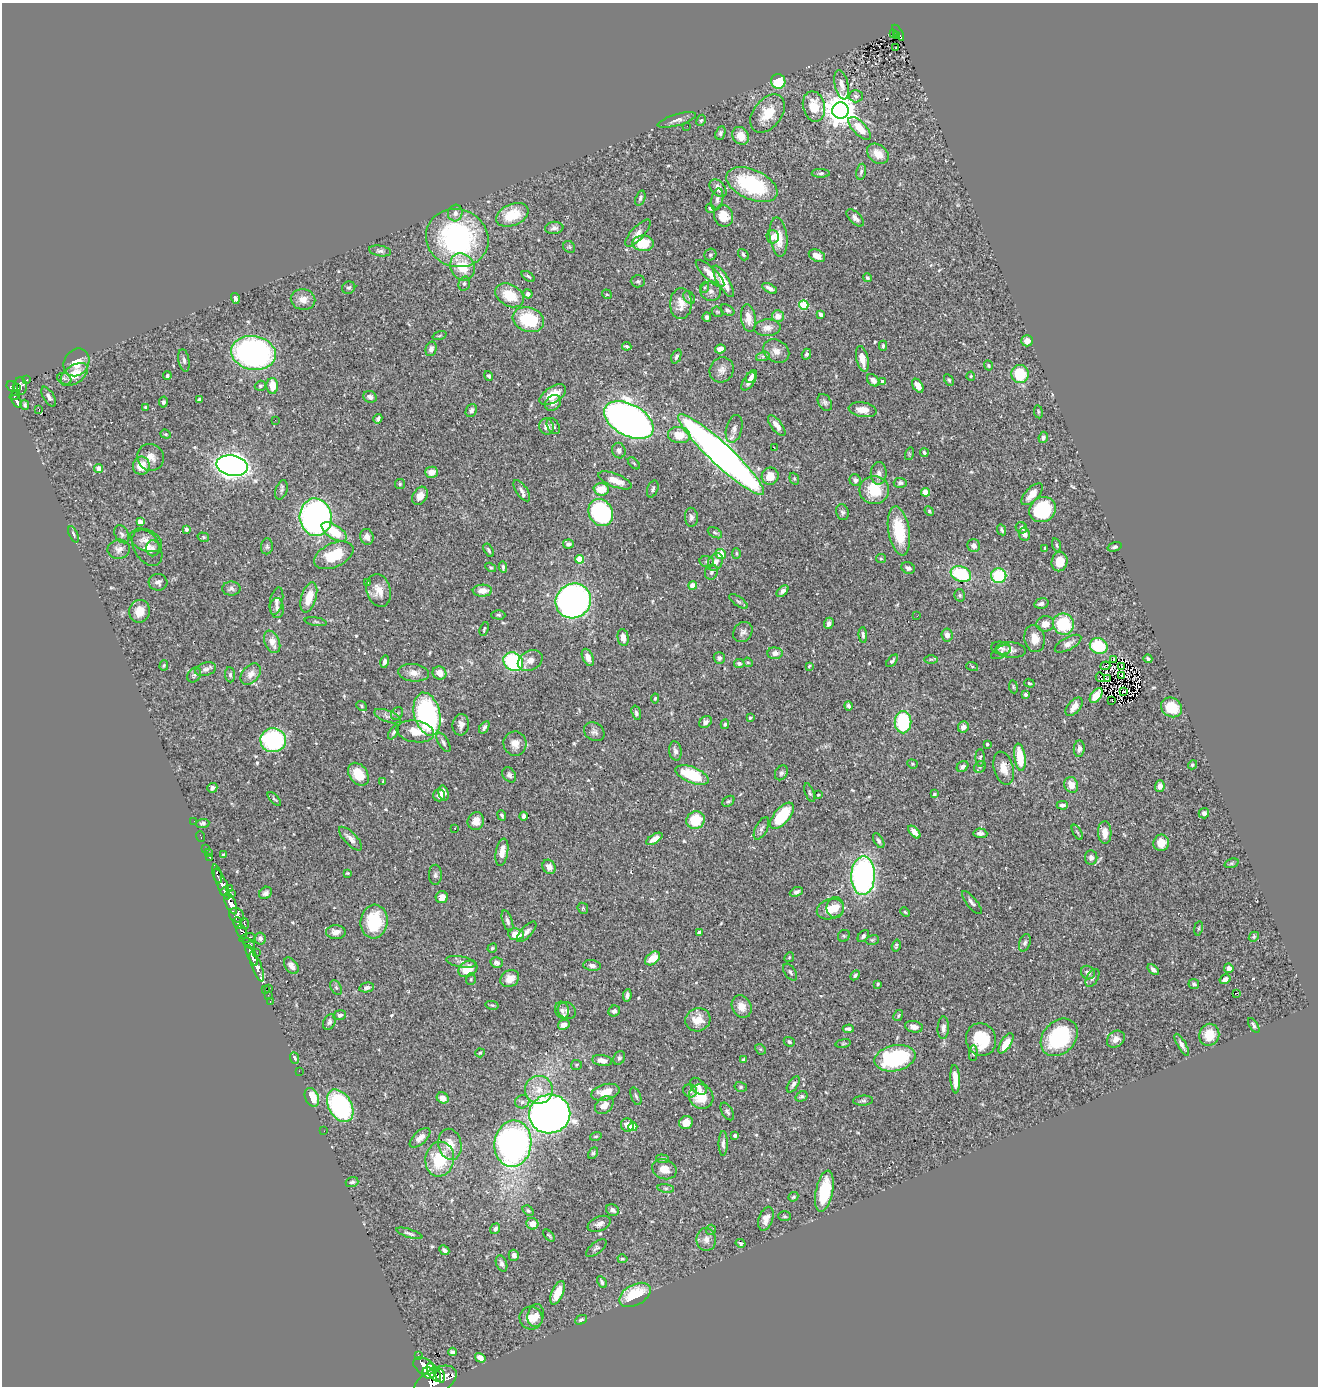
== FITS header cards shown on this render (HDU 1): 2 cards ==
NAXIS1  =                 1316
NAXIS2  =                 1384

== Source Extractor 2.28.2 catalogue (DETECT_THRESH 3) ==
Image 1316 x 1384 px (HDU 1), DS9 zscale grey, 1 PNG px = 1 image px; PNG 1320 x 1388 px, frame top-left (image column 1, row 1384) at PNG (2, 3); each listed source drawn as its Kron ellipse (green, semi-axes under 4 px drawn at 4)
Background 0.667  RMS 0.024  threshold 0.073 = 3 sigma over >= 5 px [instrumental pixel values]
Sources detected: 576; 3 with non-positive FLUX_AUTO (blend fragments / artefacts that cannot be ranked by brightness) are neither listed nor drawn; of the other 573, the 500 brightest by FLUX_AUTO listed and drawn (73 fainter detections omitted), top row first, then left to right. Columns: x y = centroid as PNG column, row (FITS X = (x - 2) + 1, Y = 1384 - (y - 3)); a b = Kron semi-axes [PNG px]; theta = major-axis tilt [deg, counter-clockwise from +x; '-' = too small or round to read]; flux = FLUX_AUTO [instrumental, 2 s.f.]
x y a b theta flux
898 33 9 3 -57 68
893 34 2 2 - 8.1
897 35 4 3 - 17
896 48 3 2 - 2.5
778 81 7 7 - 49
842 85 15 6 -77 11
856 96 7 6 - 5.5
814 106 15 11 -77 35
840 111 8 8 - 3100
768 113 21 14 52 41
677 120 20 5 16 8.5
701 120 6 4 62 2.6
687 126 2 2 - 2.5
860 128 14 6 -45 31
720 133 7 4 67 3.4
741 136 9 8 - 21
878 154 12 9 -39 23
861 172 8 5 79 4
821 173 9 4 0 3.5
752 185 27 15 -24 150
718 188 10 6 -47 11
640 198 8 4 69 3.3
717 199 11 6 78 5.8
710 208 5 4 - 3
455 213 8 7 - 7.9
512 215 17 10 23 49
723 216 11 9 -70 27
855 218 11 5 -44 6.5
554 228 9 6 6 6.5
638 233 17 6 47 9.8
773 237 6 6 - 9.9
778 237 19 8 -84 30
457 238 31 29 -21 290
643 243 10 7 -1 44
569 247 6 5 - 2.6
380 251 11 5 -9 4.8
710 255 6 5 - 3.3
743 255 6 4 -51 2.9
817 256 8 6 -27 13
462 267 14 12 -61 44
710 274 19 6 -43 19
528 276 7 3 -35 3
867 278 4 3 - 2.8
638 281 7 6 - 3.3
723 281 18 6 -60 28
464 284 7 5 74 3.6
705 287 5 3 - 2.4
349 288 7 6 - 4.2
770 288 8 3 -29 6
711 291 10 10 - 9.4
528 294 4 4 - 6.2
607 294 5 4 - 2.1
510 295 15 10 -30 44
235 298 5 3 - 4.6
689 298 7 5 -49 3.3
303 300 12 10 -11 15
681 303 15 11 87 20
804 305 5 5 - 97
727 310 7 5 -31 3.7
717 312 6 5 - 2.2
821 315 4 3 - 8.7
778 316 6 6 - 13
707 317 5 4 - 4.6
748 318 14 7 -82 16
528 320 16 12 -18 84
767 328 13 8 4 11
439 336 7 3 19 2
1027 341 5 5 - 13
627 346 5 3 - 2.9
883 346 5 3 - 2.8
431 349 7 5 74 6.9
720 349 5 4 - 15
776 351 14 11 -33 15
253 353 22 17 -10 520
806 354 5 4 - 4
676 356 7 4 67 4
763 356 7 4 18 3.9
862 359 13 6 -77 18
184 360 11 5 -79 5.5
76 362 14 12 57 24
988 366 5 4 - 2.4
722 370 13 11 57 11
74 374 15 9 35 33
1020 374 9 8 - 66
167 376 4 4 - 3.3
489 376 5 3 - 2.8
751 376 7 4 55 6.5
971 376 4 4 - 1.9
64 379 7 5 -25 5.5
27 380 3 3 - 32
873 380 7 5 -44 7.2
949 380 6 4 -61 2.7
749 381 10 5 57 8.5
882 382 4 4 - 8.3
20 386 9 6 -85 360
260 386 5 5 - 2.5
272 386 8 6 -88 28
918 386 8 5 -58 12
12 387 6 5 - 340
17 388 4 3 - 130
15 395 6 4 38 190
553 395 15 8 32 25
49 397 11 5 -60 6.9
370 397 7 5 -24 5.4
199 399 4 3 - 3.7
17 401 7 3 -60 190
163 402 5 4 - 3.8
825 402 9 6 -56 4.8
553 403 9 7 45 8.7
25 405 5 4 - 3
146 407 4 4 - 2.2
39 409 2 2 - 770
471 410 7 5 64 5.9
863 410 14 7 -9 19
1038 412 7 3 -81 2
378 419 5 3 - 3.6
275 420 2 2 - 2.3
629 420 27 15 -29 1500
777 425 12 5 -52 12
553 426 9 5 -57 3.8
546 427 8 7 - 12
734 429 14 8 76 9.4
166 434 5 4 - 2.2
679 435 11 8 -8 29
1043 437 6 4 67 4.7
774 447 3 2 - 2.6
619 451 8 6 -71 6.1
924 453 4 3 - 3.1
721 454 57 11 -43 1600
909 454 6 4 73 2.2
151 457 14 13 - 17
634 463 7 3 -45 2.1
141 466 9 8 - 27
232 466 16 10 -11 1300
99 468 4 4 - 14
431 472 6 5 - 12
879 473 11 8 89 7.3
770 476 9 8 - 23
794 479 6 4 -70 2.3
615 480 18 6 -22 20
855 480 6 5 - 4.5
900 483 6 5 - 4.2
400 484 5 5 - 2.3
601 489 8 6 -3 29
653 489 9 5 70 3.8
281 490 10 5 72 4.6
874 490 15 14 - 51
522 491 12 5 -55 7.1
925 492 4 4 - 25
1032 494 14 6 46 20
420 496 10 7 59 11
1042 510 14 12 36 120
929 511 5 4 - 2.2
842 512 8 6 -76 4.5
601 513 14 11 -59 190
316 517 19 16 -86 720
691 517 9 6 -86 5.6
140 522 4 4 - 13
1021 528 6 5 - 6.1
186 529 4 3 - 5.6
1002 530 6 3 -64 3.1
899 531 25 10 -80 70
334 532 14 7 -34 48
715 533 8 4 -31 3
74 534 9 4 -67 3.1
122 534 9 6 -61 4.7
1024 534 6 5 - 9.8
203 537 6 4 -17 2.5
367 537 8 6 -70 9.2
146 540 17 10 -23 14
568 544 5 4 - 4.5
1057 545 7 3 -72 2.2
267 546 8 6 84 3.6
974 546 6 6 - 8.9
1115 547 7 4 17 3.3
147 548 20 12 -58 20
153 548 8 7 - 5.2
1045 548 3 3 - 2.2
119 549 11 9 11 9.8
488 550 7 4 -59 3.5
736 553 5 4 - 2.2
720 554 5 5 - 28
334 555 21 12 25 53
580 559 4 4 - 52
881 559 5 4 - 2.1
1059 561 10 8 76 25
707 562 7 5 -15 3
715 562 9 7 60 10
491 567 6 4 -31 2.2
503 567 6 4 -85 3.9
908 568 7 5 -24 5.4
711 572 7 6 - 4.1
961 574 10 7 -19 93
999 576 7 7 - 77
158 582 9 8 - 7.2
367 582 4 3 - 2.5
693 586 4 4 - 27
231 589 9 7 0 5
379 590 16 12 -74 22
482 591 9 6 2 17
782 591 7 4 44 6
960 595 6 5 - 3
309 598 15 7 73 29
276 601 14 6 78 7.7
573 601 18 17 - 680
738 601 11 4 -34 4.1
1041 603 7 5 14 6.5
277 608 10 6 -85 8.8
140 611 11 10 - 23
498 615 7 4 -1 2.9
917 616 3 2 - 3.4
316 622 11 4 -9 2.9
829 623 6 4 65 5.9
1045 624 9 7 9 16
1063 624 11 10 - 86
484 629 7 3 71 2.2
743 632 11 9 53 7.5
863 635 8 3 -86 3.3
947 635 7 5 -81 10
623 638 8 5 -80 11
1035 639 13 10 -80 21
272 642 11 7 -67 17
1068 644 14 6 28 9.4
1099 646 9 7 -23 67
1001 648 10 6 -9 4.3
1011 650 15 8 -6 10
1001 652 11 5 28 4.6
775 653 7 6 - 9.2
588 657 9 5 -66 11
719 658 6 5 - 4.6
931 659 7 4 0 2.8
1148 659 4 3 - 3.1
1113 660 4 3 - 3.8
530 661 13 9 27 14
892 661 7 4 49 3.7
385 662 6 3 75 5.2
513 662 10 8 -38 160
748 662 5 4 - 1.9
739 663 5 4 - 3.3
164 665 5 4 - 2.1
809 666 4 3 - 2
972 666 6 4 -19 2.1
1105 666 5 2 - 2.6
1122 667 4 2 - 1.9
206 669 11 6 16 7.1
414 673 15 8 -7 15
439 673 7 6 - 13
251 674 12 8 48 13
194 675 8 6 54 3.8
230 675 7 5 -84 3.7
1121 676 3 2 - 2.4
1100 677 5 2 - 2.2
1108 678 3 2 - 2.2
1029 683 5 3 - 2.2
1013 687 6 4 -82 2
1124 691 3 2 - 3.2
1025 695 3 3 - 3.9
1096 695 8 5 52 25
655 698 5 4 - 2.7
1112 700 2 2 - 2
362 706 6 4 -40 2.4
849 706 4 3 - 4.6
1074 707 11 6 49 13
1171 707 11 9 -32 47
397 713 7 5 52 3.3
636 713 7 4 -74 4.3
427 714 22 13 -76 320
387 716 14 5 -20 7.3
750 718 3 3 - 2.2
705 722 7 5 43 6.2
903 722 11 8 -89 100
725 724 5 4 - 2.5
461 725 11 8 82 9.4
484 727 7 4 55 4.6
963 727 6 5 - 10
415 731 19 10 -9 25
393 732 8 3 58 2.8
594 732 11 8 -34 6.7
273 740 13 12 - 210
443 742 11 5 -58 5.3
515 744 12 11 - 15
987 744 3 3 - 2.9
1079 749 8 5 84 6.2
675 751 9 6 -80 7.1
1020 757 14 5 -83 52
980 758 9 4 -89 3.3
912 764 5 4 - 2.2
1192 765 5 4 - 2.4
963 767 6 5 - 5.2
980 767 6 5 - 3.3
1004 768 17 9 -75 19
781 773 8 6 58 4.6
358 774 12 9 -53 38
509 775 8 6 -52 4.8
692 775 17 8 -21 79
383 782 4 3 - 2.1
1071 785 8 6 -67 17
1160 786 6 4 86 8.9
212 788 5 4 - 4.9
444 793 7 5 -74 8.5
810 793 10 4 -69 3
934 794 3 3 - 2.4
439 795 6 5 - 7.5
818 795 3 3 - 2.3
274 799 8 3 -45 2.2
728 801 7 4 38 2.8
1062 805 5 4 - 6.2
1204 813 5 5 - 6.3
502 815 5 3 - 3.4
524 816 4 4 - 5.9
782 816 16 7 50 77
696 820 9 8 - 52
194 821 2 2 - 7
476 821 9 8 - 14
203 824 6 4 5 3.9
455 828 3 3 - 2.6
761 828 12 6 63 6.1
914 832 8 4 -46 12
1077 832 8 3 -59 2.1
980 833 7 5 -4 5.7
1105 833 11 6 -88 19
201 836 5 3 - 15
350 839 15 6 -46 10
654 839 9 4 33 14
879 841 8 4 -58 3.6
1161 843 8 8 - 17
206 848 3 2 - 7.1
502 852 14 6 80 16
208 853 3 2 - 3.6
223 855 4 3 - 3.4
210 857 3 3 - 26
1091 857 7 6 - 5.9
1231 863 7 4 20 2.7
549 867 7 6 - 9.5
348 873 3 2 - 1.9
217 874 10 3 -73 110
435 875 10 6 90 5.4
863 876 19 12 88 460
222 884 17 5 -67 1200
230 888 3 2 - 14
225 892 4 3 - 330
796 892 7 4 23 6.2
266 893 7 5 38 6.2
232 894 3 2 - 90
442 897 6 6 - 12
972 902 14 5 -51 6.1
231 903 11 5 -68 2400
583 908 6 5 - 2.5
835 908 10 9 - 16
830 909 14 10 15 24
905 912 5 4 - 2
236 915 8 6 -38 950
507 921 11 5 -71 6
374 922 17 13 84 84
238 923 6 4 -75 350
245 923 5 3 - 96
1198 928 7 3 81 2.3
242 932 7 5 -61 300
336 932 10 7 0 12
527 932 13 5 47 6.7
699 933 4 4 - 7.1
516 934 8 6 -6 25
844 936 6 5 - 2.5
863 936 7 4 49 3.4
1254 937 5 4 - 2.3
247 938 8 4 12 380
260 938 6 5 - 5.8
872 940 7 5 14 2.7
1025 943 9 5 71 4.5
249 944 7 3 -40 320
896 945 6 4 75 2.8
492 948 5 4 - 2.7
257 952 2 2 - 7
251 955 11 3 -65 1000
789 957 5 4 - 2
652 958 8 5 39 26
461 962 15 5 -10 6.4
497 963 6 5 - 8.4
592 965 9 5 -8 5.8
257 966 16 5 -69 1700
291 966 9 6 -52 7
1229 968 5 4 - 8.4
468 969 10 7 30 28
1153 970 7 4 -41 5.7
790 972 9 5 -56 4
1088 973 7 6 - 7
855 975 5 4 - 4
1092 978 10 5 59 4.5
471 979 6 5 - 2.5
510 979 10 8 31 18
1225 979 6 4 32 7.6
878 984 3 3 - 2
1194 984 5 5 - 3.8
336 987 8 5 -62 3.3
367 987 7 5 12 4.5
269 989 3 2 - 12
265 990 3 2 - 23
1237 993 3 2 - 26
268 995 2 2 - 9.6
627 995 6 3 84 5.1
270 1002 3 2 - 16
492 1005 6 3 -13 2.5
742 1007 12 9 -64 15
562 1010 8 7 - 5.6
567 1011 9 8 - 6.8
614 1011 6 5 - 6
339 1015 6 5 - 4.9
898 1016 6 4 60 2.5
698 1020 13 11 23 24
329 1022 8 5 64 5
564 1025 6 5 - 9.2
1254 1025 8 3 -58 3.9
914 1027 9 5 -11 9.9
943 1028 11 5 87 7.2
848 1029 5 4 - 4.6
1209 1035 11 10 - 30
1059 1037 21 16 47 150
981 1039 16 15 - 71
1116 1039 9 7 41 9.9
789 1042 6 4 -22 3.8
843 1043 8 4 9 2.7
1006 1043 11 5 58 27
1182 1045 12 4 -60 6.9
760 1049 6 4 -43 2.3
480 1053 4 4 - 2.5
973 1053 8 4 87 2.7
295 1058 6 4 -67 4.4
619 1058 7 5 63 3.3
895 1058 21 13 12 170
744 1059 4 3 - 2.4
602 1060 10 5 -8 9.5
576 1065 5 5 - 2.1
299 1071 2 2 - 61
955 1079 14 4 -86 21
793 1084 9 5 56 5.7
698 1086 10 6 -50 7.6
741 1087 6 5 - 2.8
539 1090 14 14 - 28
690 1091 7 6 - 4.3
605 1092 14 8 15 28
636 1096 9 4 -70 3.2
701 1096 13 12 - 37
801 1096 6 4 30 3
312 1097 10 6 -68 29
443 1098 6 5 - 11
863 1101 10 5 4 3.7
522 1102 7 6 - 5.1
604 1105 10 7 40 16
340 1106 17 11 -60 260
727 1111 10 5 -59 4.2
550 1114 21 19 14 1100
686 1123 7 6 - 15
627 1125 7 6 - 13
633 1127 4 4 - 35
324 1131 2 2 - 4
735 1135 4 3 - 3.3
596 1136 6 4 16 2.1
420 1138 12 6 43 12
450 1144 16 11 -79 23
513 1144 23 18 83 600
723 1144 12 4 90 6.3
593 1153 6 4 62 2.9
440 1159 17 14 80 77
663 1159 6 4 -4 2.3
664 1169 12 10 -21 19
352 1182 6 5 - 3.4
666 1188 8 4 -8 3.1
824 1191 21 8 79 72
793 1197 5 4 - 2.9
612 1210 6 5 - 6.2
528 1211 6 4 -47 2.6
784 1216 6 5 - 2.4
766 1219 12 7 71 12
532 1224 6 5 - 15
599 1224 12 7 23 8.5
495 1229 6 4 55 3.7
711 1230 5 5 - 2.4
409 1233 13 4 -17 5
549 1235 7 3 -45 2.4
706 1239 11 9 -88 11
741 1243 5 4 - 3.4
596 1248 12 5 37 4.3
444 1250 5 4 - 5.7
514 1255 5 5 - 6.5
622 1259 5 4 - 2.2
502 1264 8 5 -69 5.6
602 1282 6 4 -61 3.7
558 1293 13 6 66 24
635 1295 17 10 29 67
536 1316 11 8 79 14
531 1318 11 11 - 17
581 1320 6 4 26 3.8
452 1352 4 4 - 6.1
418 1356 3 3 - 73
480 1358 5 4 - 11
424 1366 11 7 -31 2100
434 1372 10 5 -58 1000
428 1373 6 5 - 1100
440 1376 7 4 -78 810
436 1381 23 12 29 3700
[73 fainter detections neither listed nor drawn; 3 non-positive-flux detections neither listed nor drawn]